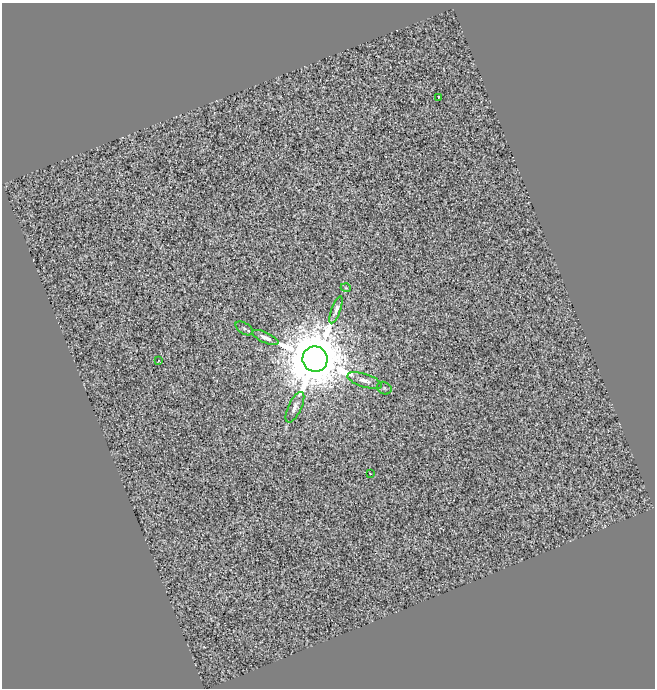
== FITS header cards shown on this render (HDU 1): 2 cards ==
NAXIS1  =                  653
NAXIS2  =                  686

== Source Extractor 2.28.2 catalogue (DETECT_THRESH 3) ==
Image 653 x 686 px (HDU 1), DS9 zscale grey, 1 PNG px = 1 image px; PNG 657 x 690 px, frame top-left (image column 1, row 686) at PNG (2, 3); each listed source drawn as its Kron ellipse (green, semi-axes under 4 px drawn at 4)
Background 0.0415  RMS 0.52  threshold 1.55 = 3 sigma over >= 5 px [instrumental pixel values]
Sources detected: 11; all 11 listed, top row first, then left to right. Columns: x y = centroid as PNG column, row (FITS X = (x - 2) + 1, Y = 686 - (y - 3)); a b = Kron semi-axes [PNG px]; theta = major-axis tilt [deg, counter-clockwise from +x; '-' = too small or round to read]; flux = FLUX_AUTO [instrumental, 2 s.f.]
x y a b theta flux
438 97 3 3 - 170
346 288 5 3 - 36
336 310 14 4 70 180
244 328 9 5 -34 93
265 338 14 5 -24 180
315 359 13 12 - 440000
159 360 3 3 - 39
365 381 18 6 -18 240
384 388 7 6 - 75
295 407 16 6 64 200
370 474 3 2 - 28